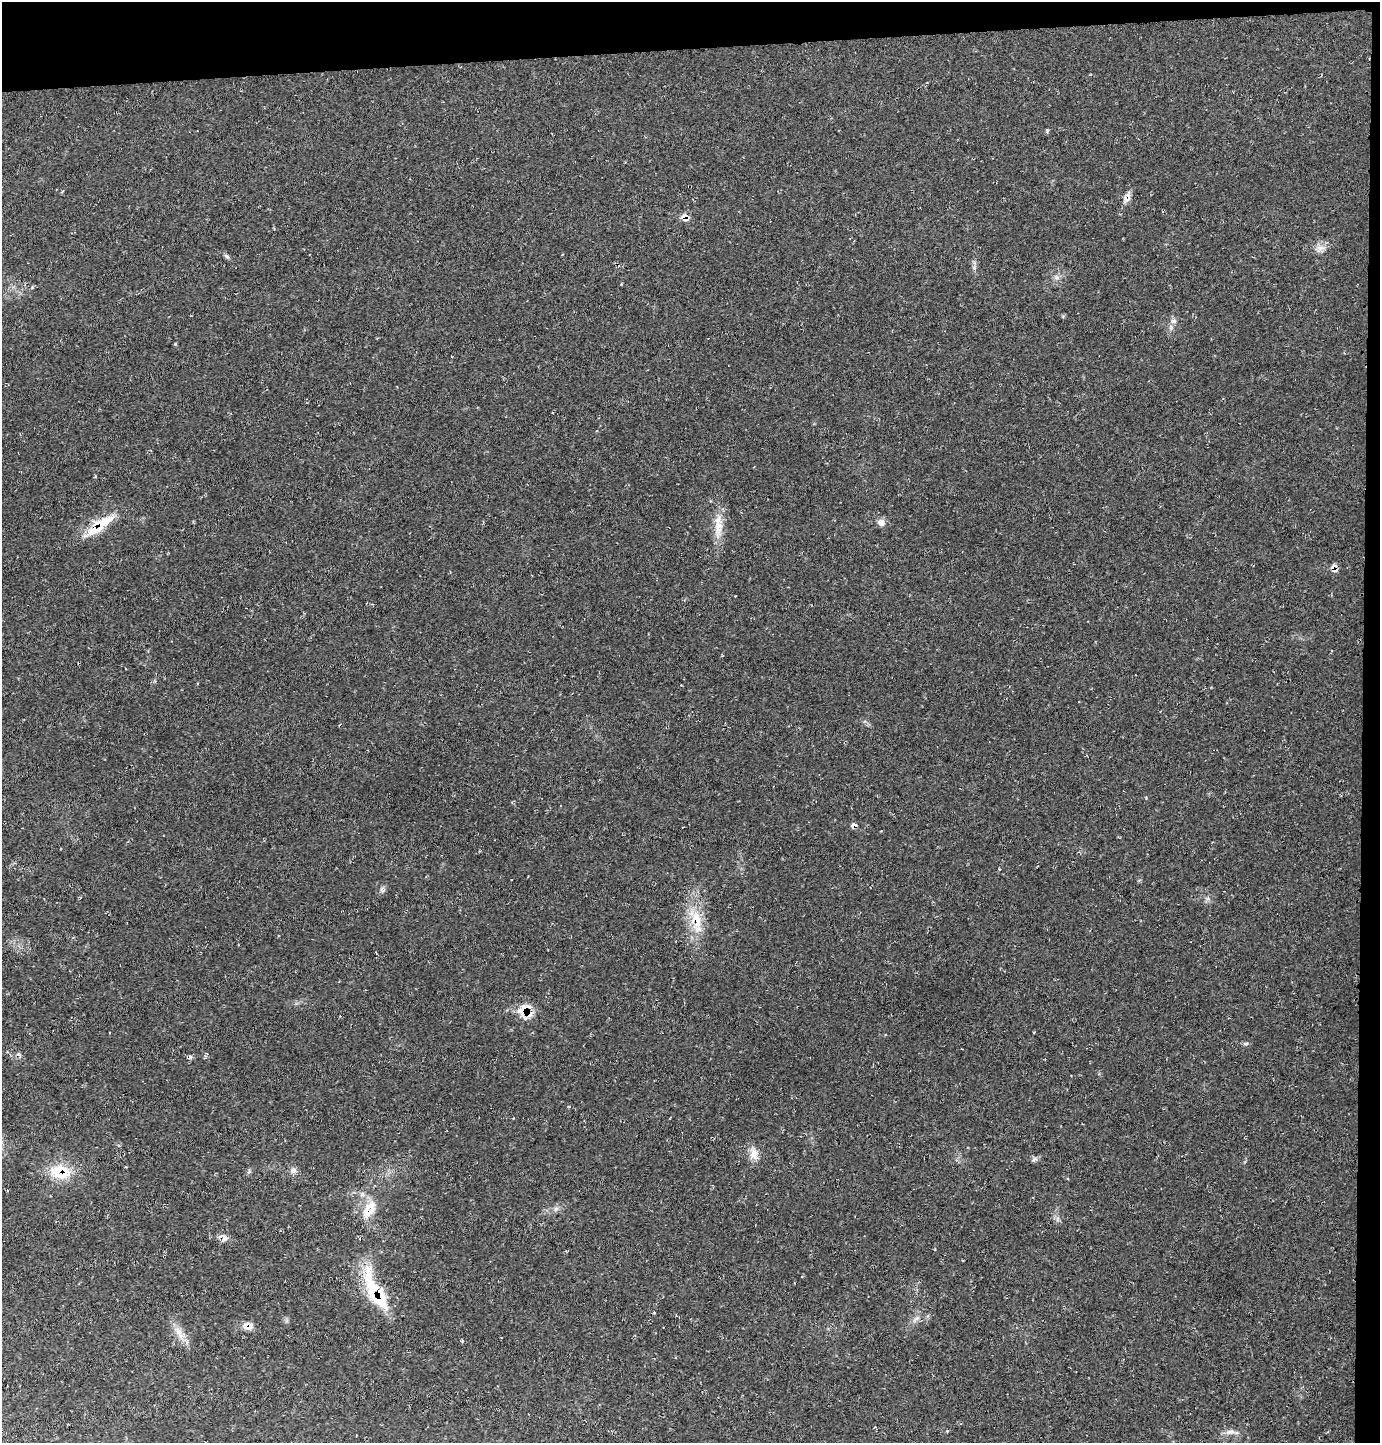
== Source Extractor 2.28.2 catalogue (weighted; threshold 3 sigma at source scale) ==
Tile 3 of 3 x 3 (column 3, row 1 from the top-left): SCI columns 2848-4225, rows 2884-4324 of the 4309 x 4326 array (HDU 1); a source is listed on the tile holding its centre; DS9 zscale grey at full resolution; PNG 1382 x 1445 px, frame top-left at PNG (2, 2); no overlay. Shown black and unused: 5% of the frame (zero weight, under 2 of 3 exposures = <1% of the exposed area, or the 3 px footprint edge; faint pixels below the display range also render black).
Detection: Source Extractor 2.28.2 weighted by HDU 2 'WHT'; one run over the whole footprint, this tile lists its part. Background 0.0209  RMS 0.0061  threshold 0.0273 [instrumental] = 3 sigma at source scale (4.5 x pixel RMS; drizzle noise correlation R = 1.50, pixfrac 1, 0.05/0.05 arcsec/px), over >= 5 px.
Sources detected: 29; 3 inside a brighter listed object's ellipse — not listed separately; the other 26 listed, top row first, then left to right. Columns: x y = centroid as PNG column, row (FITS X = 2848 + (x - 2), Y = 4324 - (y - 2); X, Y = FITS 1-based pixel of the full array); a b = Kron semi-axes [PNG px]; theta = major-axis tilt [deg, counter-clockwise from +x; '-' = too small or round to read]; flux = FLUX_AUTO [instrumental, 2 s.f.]
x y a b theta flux
1047 131 5 4 - 0.71
1128 197 16 5 -83 2.8
685 217 10 8 -36 4.3
1320 248 13 6 1 3.3
227 256 9 5 -44 1.3
1174 321 9 5 19 1.9
175 344 5 3 - 0.53
881 522 9 8 - 2.9
718 524 29 10 88 10
100 526 45 13 38 19
1334 568 10 7 -74 3.2
853 825 9 6 12 1.8
696 919 25 16 -78 15
524 1009 21 11 42 8.8
1245 1044 9 4 1 1.1
754 1154 16 12 -77 5.6
1034 1159 10 4 35 1.4
293 1170 8 7 - 2.2
60 1172 27 19 -2 18
370 1206 21 11 34 9.5
555 1209 7 4 71 1.2
224 1237 15 8 -34 3.1
373 1291 69 16 -74 31
247 1326 12 10 -8 4.4
178 1331 10 8 -52 3.9
1230 1432 14 6 7 3.1
Overlapping masked pixels (flux is a lower limit): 9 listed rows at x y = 685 217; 100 526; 1334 568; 853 825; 696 919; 524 1009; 60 1172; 373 1291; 247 1326